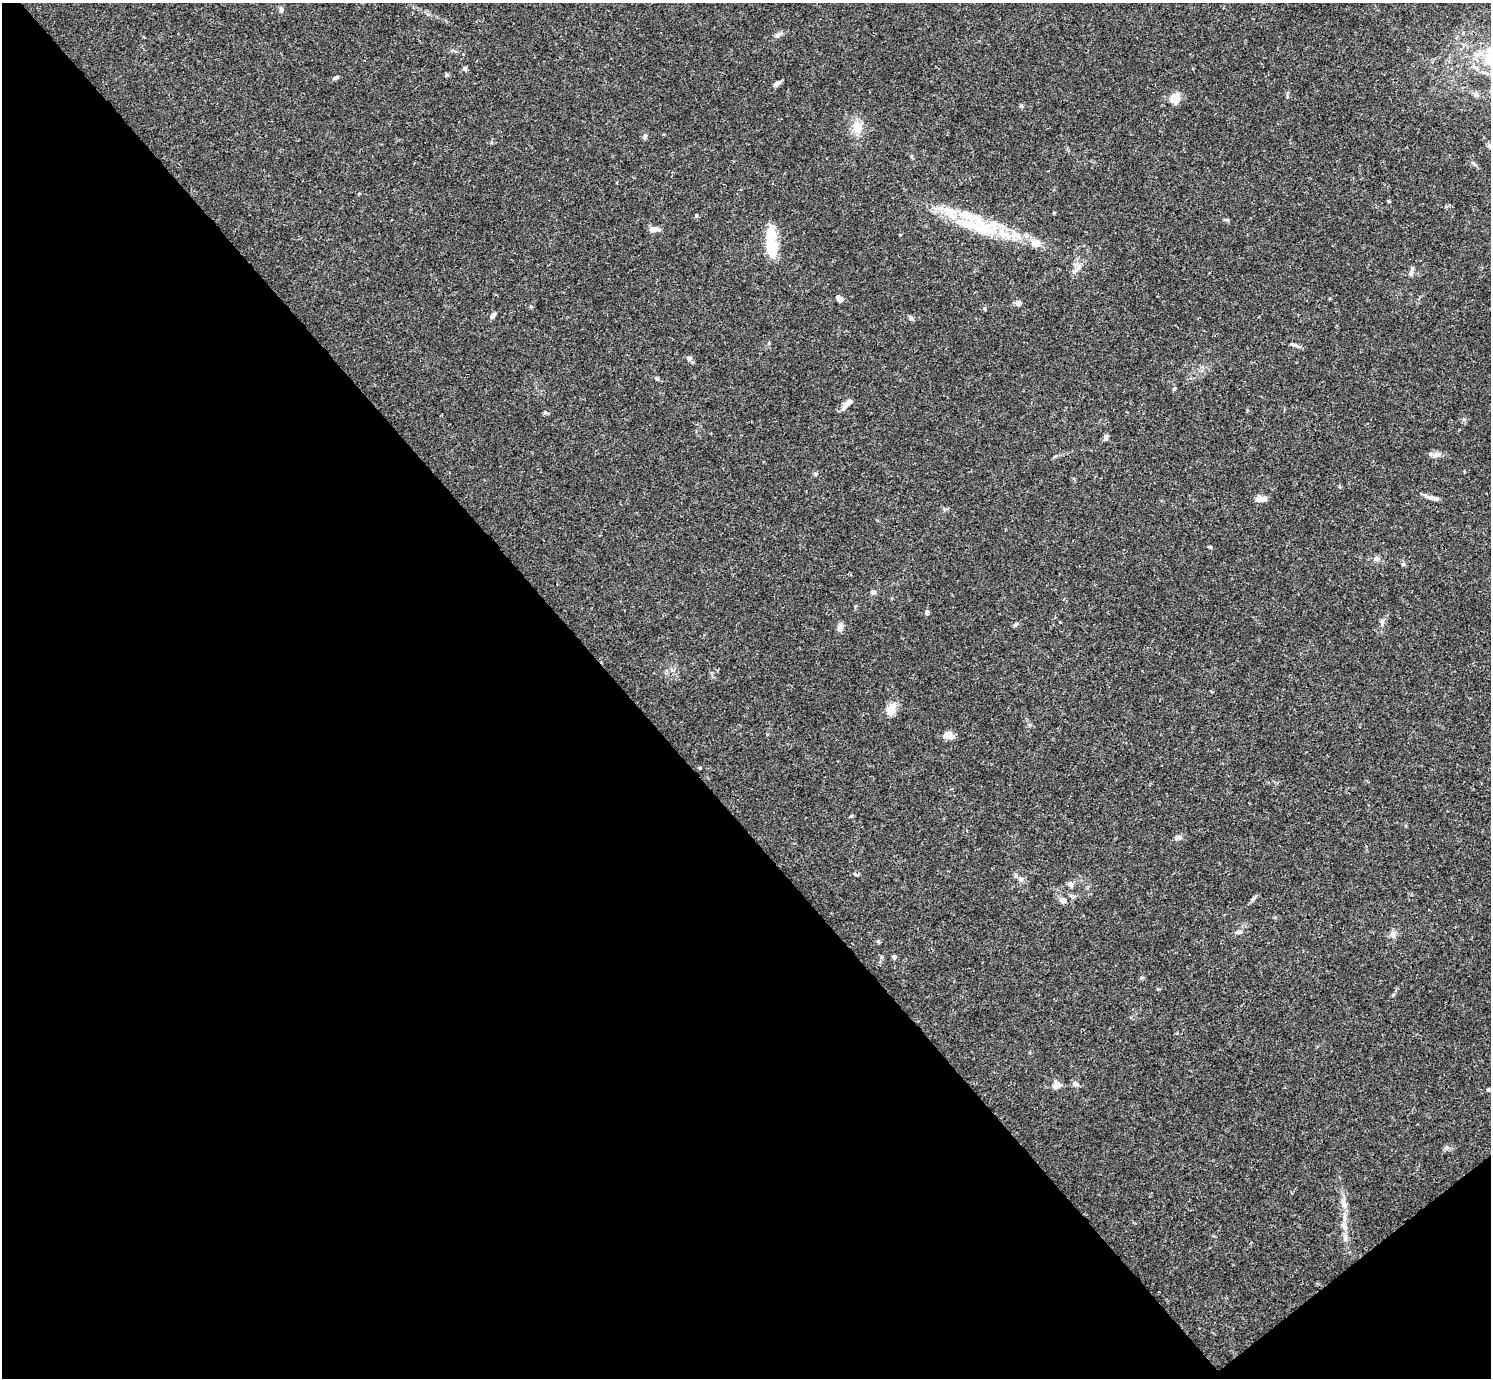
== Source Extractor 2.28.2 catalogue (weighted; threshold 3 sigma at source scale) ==
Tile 14 of 4 x 4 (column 2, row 4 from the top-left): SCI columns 1491-2979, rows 159-1534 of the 5962 x 5959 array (HDU 1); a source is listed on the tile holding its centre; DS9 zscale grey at full resolution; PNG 1493 x 1380 px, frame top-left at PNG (2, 3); no overlay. Shown black and unused: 43% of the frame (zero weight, under 3 of 4 exposures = <1% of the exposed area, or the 3 px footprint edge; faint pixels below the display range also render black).
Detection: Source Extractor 2.28.2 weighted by HDU 2 'WHT'; one run over the whole footprint, this tile lists its part. Background 0.0164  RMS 0.0022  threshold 0.00968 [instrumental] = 3 sigma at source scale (4.5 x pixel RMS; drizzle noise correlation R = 1.50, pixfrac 1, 0.05/0.05 arcsec/px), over >= 5 px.
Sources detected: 60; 1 cosmic-ray / hot-pixel residue — not listed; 5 inside a brighter listed object's ellipse — not listed separately; the other 54 listed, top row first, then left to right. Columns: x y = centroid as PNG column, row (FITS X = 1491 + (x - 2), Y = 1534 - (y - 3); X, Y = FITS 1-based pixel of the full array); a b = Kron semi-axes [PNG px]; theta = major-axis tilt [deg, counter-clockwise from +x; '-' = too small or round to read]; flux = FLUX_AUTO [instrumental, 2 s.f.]
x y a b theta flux
281 10 7 5 -89 0.51
778 35 11 5 30 0.7
1475 68 11 5 -24 0.94
465 69 5 5 - 0.55
446 75 5 5 - 0.31
336 77 6 4 28 0.36
777 83 11 5 33 0.64
1175 98 13 10 65 2.8
1021 106 6 4 -87 0.29
857 127 19 12 -75 2.9
645 136 6 5 - 0.4
1389 201 5 3 - 0.22
696 215 5 4 - 0.24
981 228 77 16 -14 15
654 229 12 5 -2 1.6
771 244 30 10 -86 9.5
1076 270 19 5 45 1.1
839 299 8 6 -37 1.1
1018 303 6 6 - 0.94
493 316 9 5 52 0.65
911 318 6 5 - 0.44
1294 345 12 4 -16 0.64
689 358 6 5 - 0.6
657 379 6 4 -2 0.29
1174 388 5 4 - 0.28
848 403 18 6 46 1.1
1106 438 8 5 62 0.5
1438 454 10 6 -6 0.95
815 474 5 5 - 0.29
1429 497 17 5 -16 1.1
1261 499 12 6 4 1.6
1209 547 5 3 - 0.22
1377 559 7 7 - 0.61
1403 564 6 5 - 0.31
873 592 6 6 - 0.63
927 613 6 5 - 0.43
1382 622 8 3 -85 0.39
1016 624 7 4 45 0.35
840 628 10 7 81 1
891 709 21 11 67 2.3
948 735 10 7 -11 2.6
700 768 5 3 - 0.19
851 816 6 3 18 0.22
1021 879 8 7 - 0.69
1070 884 8 6 -46 0.7
1063 900 7 6 - 0.93
1238 932 8 5 7 0.57
1393 934 9 8 - 0.87
894 957 4 4 - 0.66
1393 995 5 4 - 0.26
1075 1084 8 6 -21 0.66
1056 1086 13 7 30 1
1488 1090 5 4 - 0.29
1344 1217 17 4 -89 1.3
Unlisted compact peaks at least as high as the median listed source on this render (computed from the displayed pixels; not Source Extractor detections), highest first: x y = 1180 837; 1473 163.